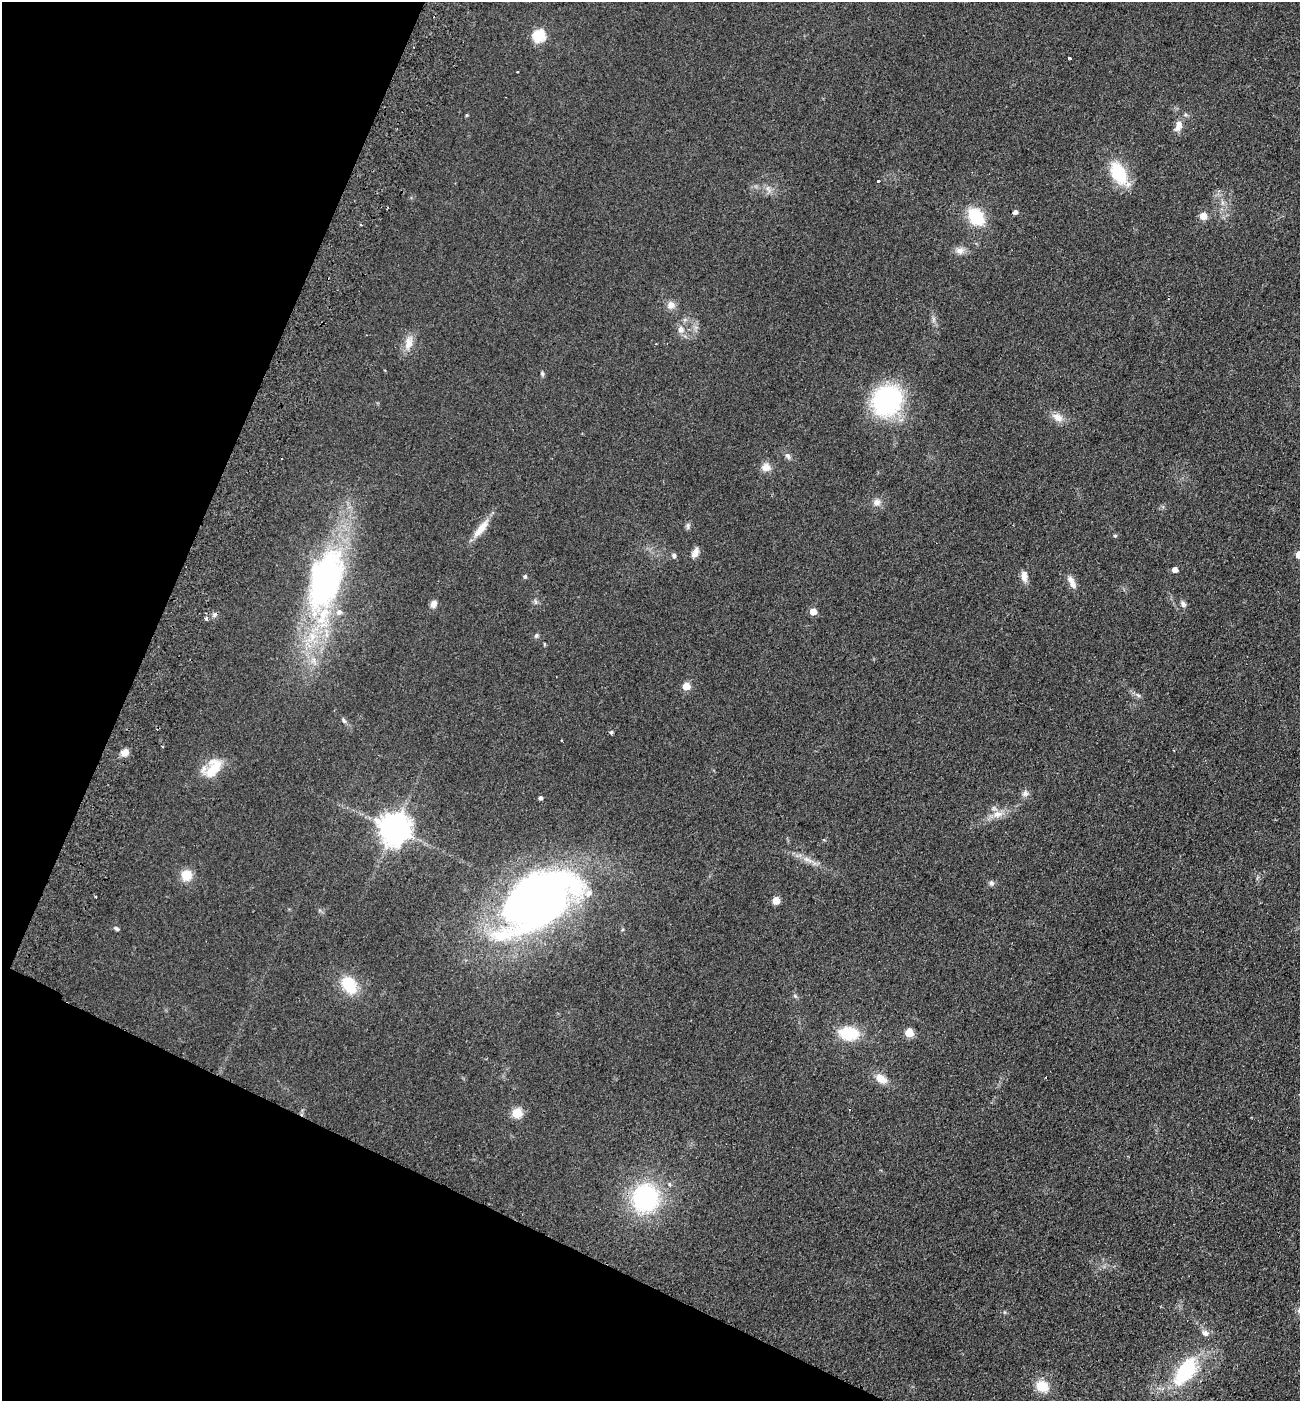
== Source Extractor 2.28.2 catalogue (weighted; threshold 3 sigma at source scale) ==
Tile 9 of 4 x 4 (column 1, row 3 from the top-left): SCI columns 197-1494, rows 1427-2825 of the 5718 x 5651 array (HDU 1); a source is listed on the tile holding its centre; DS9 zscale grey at full resolution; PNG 1302 x 1403 px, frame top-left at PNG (2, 2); no overlay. Shown black and unused: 22% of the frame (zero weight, under 2 of 3 exposures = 3% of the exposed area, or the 3 px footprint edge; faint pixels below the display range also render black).
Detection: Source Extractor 2.28.2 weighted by HDU 2 'WHT'; one run over the whole footprint, this tile lists its part. Background 0.0766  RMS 0.0099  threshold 0.0447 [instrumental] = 3 sigma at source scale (4.5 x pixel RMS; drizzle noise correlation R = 1.50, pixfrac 1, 0.05/0.05 arcsec/px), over >= 5 px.
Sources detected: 71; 2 inside a brighter object's white glare — not listed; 4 inside a brighter listed object's ellipse — not listed separately; the other 65 listed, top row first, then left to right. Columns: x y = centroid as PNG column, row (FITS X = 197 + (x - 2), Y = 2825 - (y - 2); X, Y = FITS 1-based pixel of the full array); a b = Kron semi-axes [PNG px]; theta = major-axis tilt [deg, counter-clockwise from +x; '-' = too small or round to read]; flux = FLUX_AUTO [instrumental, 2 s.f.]
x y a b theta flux
539 36 6 6 - 97
1070 58 4 3 - 2.5
467 115 4 3 - 1.1
1178 126 14 8 73 8.7
1118 173 21 13 -61 51
878 181 3 3 - 2.8
1015 212 5 4 - 3.5
1203 216 5 5 - 21
976 217 15 11 -49 52
361 225 3 3 - 1.2
960 251 12 9 -15 6.1
671 305 11 10 - 6.3
681 329 9 8 - 5.8
409 343 20 11 77 11
542 374 6 5 - 1.6
887 400 22 20 47 190
1058 417 16 10 -30 8.8
788 456 10 6 -55 3.4
766 467 11 11 - 8
877 502 10 9 - 5.6
688 526 9 5 -89 2.4
481 529 29 9 50 14
1115 536 5 4 - 1.2
695 552 12 7 67 6.9
674 555 5 5 - 2.8
1299 555 5 5 - 19
1175 570 5 4 - 7.3
525 576 5 5 - 1.5
1024 576 12 7 -85 7.4
325 580 75 36 73 290
1073 584 13 8 -56 6
535 602 8 4 -81 1.9
433 604 9 7 67 5.3
1183 604 8 6 -56 3.2
813 612 5 5 - 13
206 618 5 4 - 2.4
536 636 6 5 - 2.2
686 686 5 5 - 22
1138 695 7 4 -44 2
344 720 8 5 -46 2.3
611 733 3 3 - 2.7
561 741 3 3 - 1.3
124 752 10 8 2 6.5
213 768 29 16 56 24
1025 793 9 8 - 4
540 798 4 4 - 2.4
998 814 15 10 9 10
394 829 9 9 - 1600
807 860 15 6 -25 7.1
186 875 13 12 - 14
991 883 8 7 - 2.5
538 900 91 57 35 520
776 900 5 5 - 22
116 929 7 4 -31 1.8
349 985 22 15 -58 31
795 996 7 4 -45 1.7
849 1033 18 12 -6 40
909 1033 5 5 - 34
881 1079 15 10 -31 11
517 1113 5 5 - 52
669 1184 6 5 - 1.6
645 1198 24 23 - 130
1205 1333 8 7 - 5
1185 1372 41 21 53 71
1042 1386 15 12 -34 19
Isophote crosses this tile's border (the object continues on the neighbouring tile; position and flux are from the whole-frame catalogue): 1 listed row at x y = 1299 555